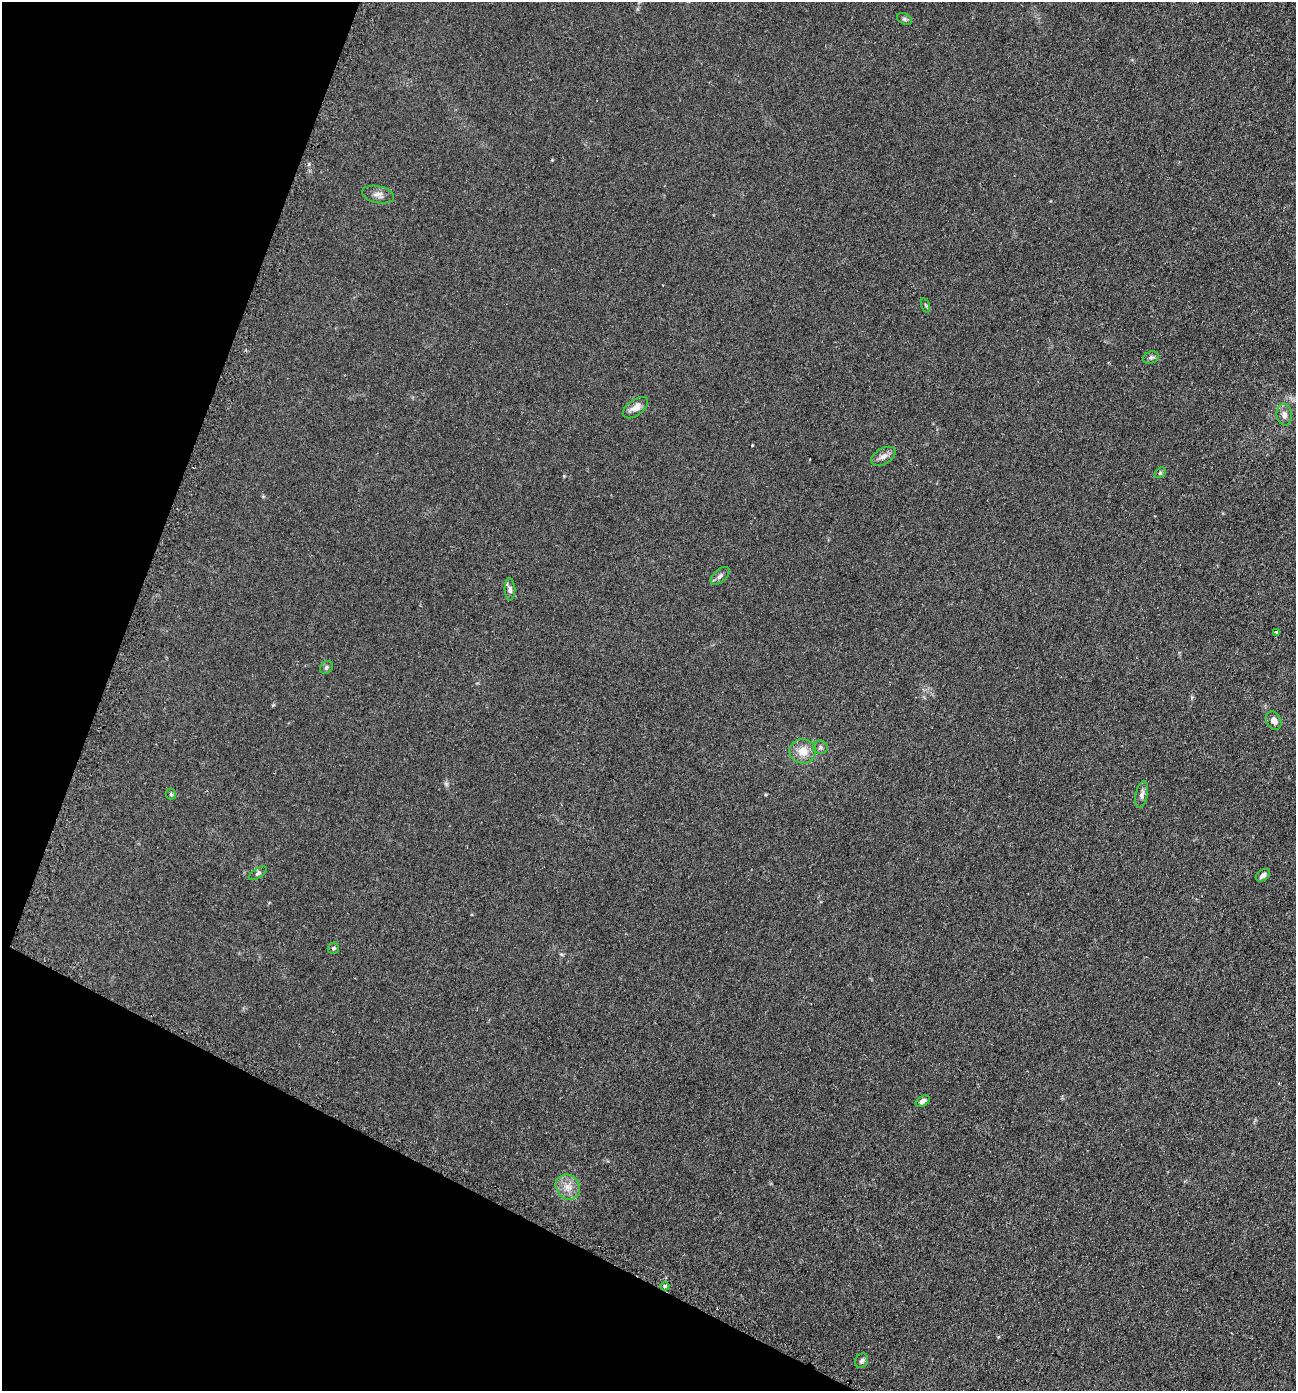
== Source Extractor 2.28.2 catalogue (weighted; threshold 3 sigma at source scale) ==
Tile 9 of 4 x 4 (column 1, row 3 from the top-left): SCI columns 297-1590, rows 1421-2809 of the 5636 x 5618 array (HDU 1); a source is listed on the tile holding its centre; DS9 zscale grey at full resolution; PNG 1298 x 1393 px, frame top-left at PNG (2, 2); each listed source drawn as its Kron ellipse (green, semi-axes under 4 px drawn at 4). Shown black and unused: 20% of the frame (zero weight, under 2 of 3 exposures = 3% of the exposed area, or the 3 px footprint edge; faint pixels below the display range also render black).
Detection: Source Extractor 2.28.2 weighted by HDU 2 'WHT'; one run over the whole footprint, this tile lists its part. Background 0.0592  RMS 0.0062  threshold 0.0279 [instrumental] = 3 sigma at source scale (4.5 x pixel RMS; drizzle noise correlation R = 1.50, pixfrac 1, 0.05/0.05 arcsec/px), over >= 5 px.
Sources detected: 25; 1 inside a brighter listed object's ellipse — not listed separately; the other 24 listed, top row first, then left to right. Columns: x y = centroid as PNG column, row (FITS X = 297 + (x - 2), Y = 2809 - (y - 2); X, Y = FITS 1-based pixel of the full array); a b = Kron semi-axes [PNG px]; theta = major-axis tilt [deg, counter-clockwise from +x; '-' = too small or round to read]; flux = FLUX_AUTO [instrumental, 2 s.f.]
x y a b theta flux
904 19 8 5 -27 1.2
378 195 16 8 -12 3.5
926 305 7 3 -71 0.78
1151 358 8 6 17 1.4
635 408 14 8 35 4.8
1284 415 11 7 -83 3.2
883 456 13 8 30 3.3
1160 473 6 4 44 0.94
720 576 11 6 42 2.1
510 589 11 5 -89 1.8
1276 632 3 3 - 2.1
326 667 7 5 46 1.2
1274 721 9 7 -61 3.2
820 747 7 6 - 1.5
803 751 13 12 - 7.7
171 794 5 5 - 0.92
1142 794 14 6 80 2.4
258 873 10 4 32 1.3
1263 875 8 5 37 2.2
333 948 6 5 - 0.99
923 1101 7 5 30 2.2
568 1187 13 11 -49 6
665 1286 4 4 - 0.85
862 1361 8 6 60 1.4